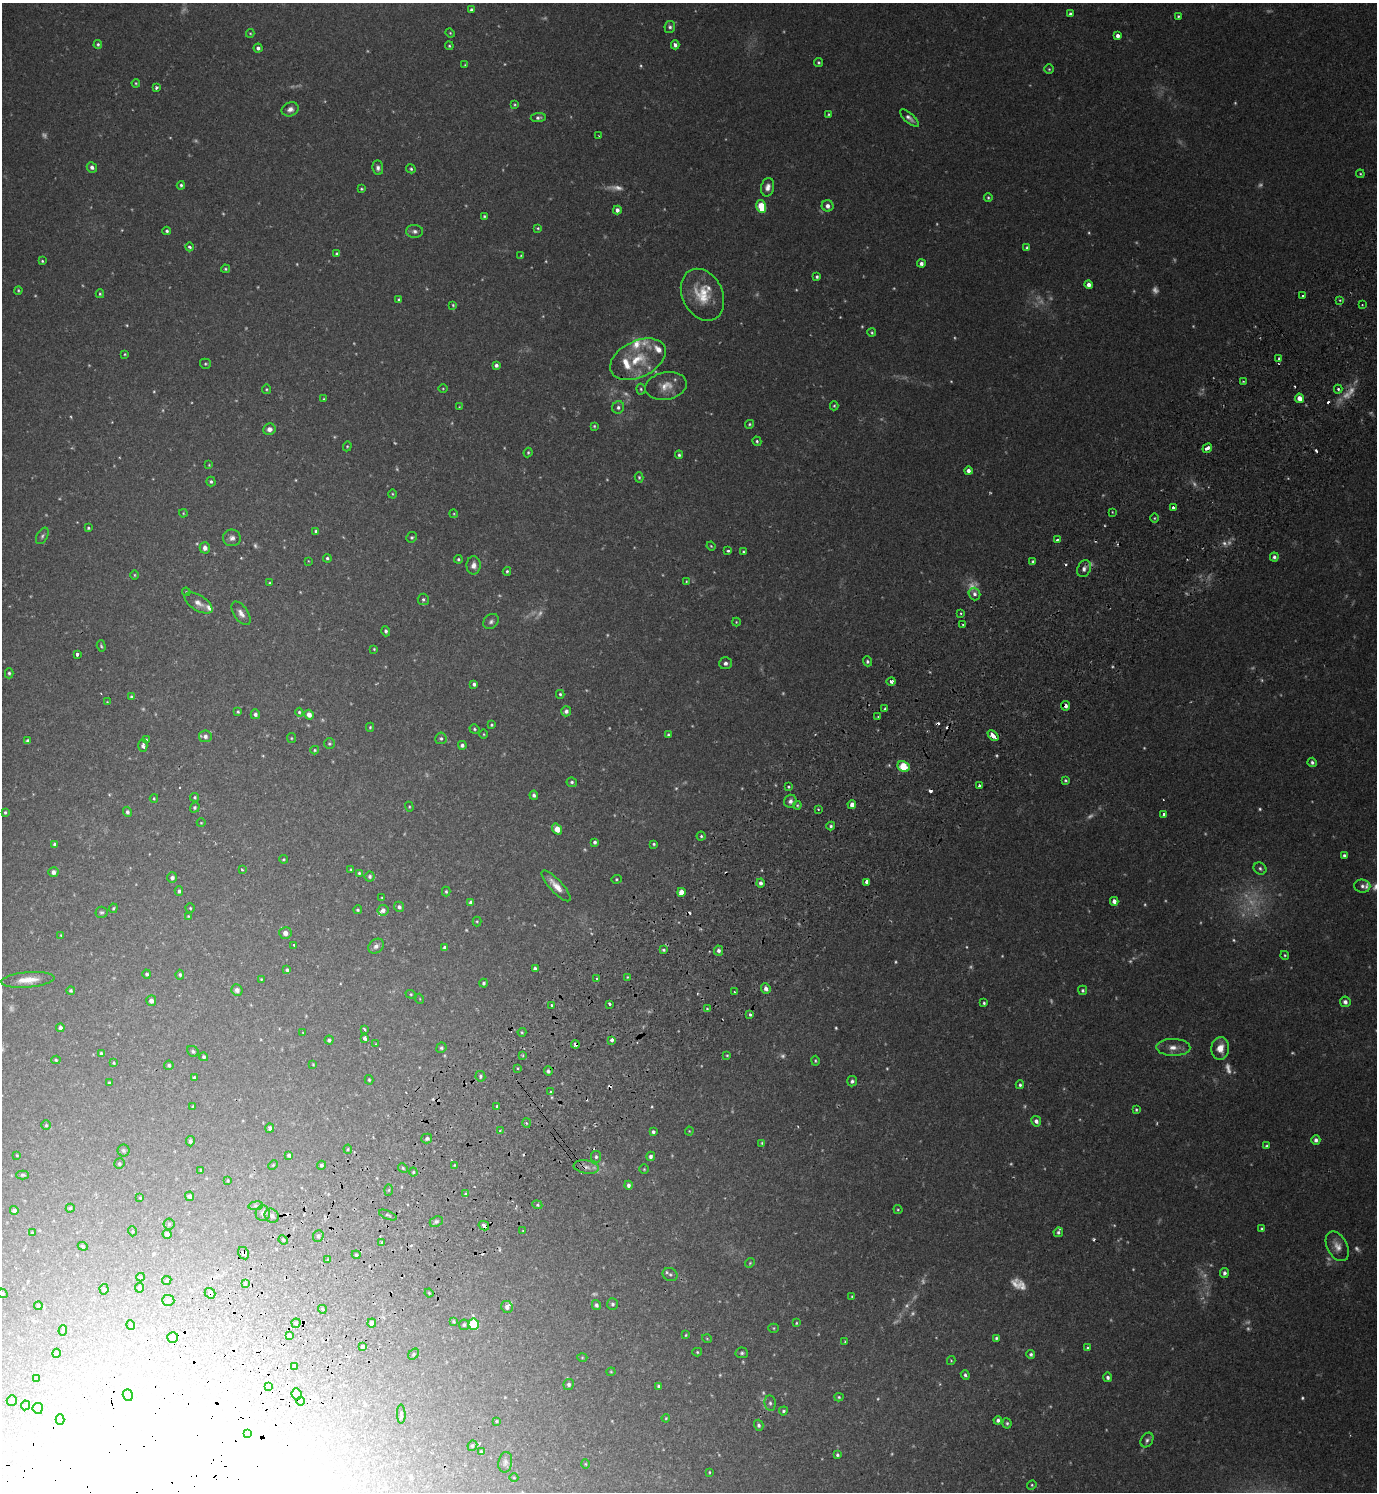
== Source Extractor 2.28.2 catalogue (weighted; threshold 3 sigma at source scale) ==
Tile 7 of 4 x 4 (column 3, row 2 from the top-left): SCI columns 2951-4325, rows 3030-4519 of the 6040 x 6056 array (HDU 1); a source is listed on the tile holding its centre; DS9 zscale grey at full resolution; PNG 1379 x 1494 px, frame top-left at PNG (2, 3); each listed source drawn as its Kron ellipse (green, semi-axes under 4 px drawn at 4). Shown black and unused: <1% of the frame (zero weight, under 2 of 3 exposures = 3% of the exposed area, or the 3 px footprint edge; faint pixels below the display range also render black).
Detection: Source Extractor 2.28.2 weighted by HDU 2 'WHT'; one run over the whole footprint, this tile lists its part. Background 0.0354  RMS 0.0034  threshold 0.0155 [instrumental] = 3 sigma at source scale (4.5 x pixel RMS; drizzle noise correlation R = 1.50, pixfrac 1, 0.05/0.05 arcsec/px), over >= 5 px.
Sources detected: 593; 147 too faint to see at this stretch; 12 inside a brighter object's white glare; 18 cosmic-ray / hot-pixel residue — neither listed nor drawn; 9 inside a brighter listed object's ellipse — not listed separately; the other 407 listed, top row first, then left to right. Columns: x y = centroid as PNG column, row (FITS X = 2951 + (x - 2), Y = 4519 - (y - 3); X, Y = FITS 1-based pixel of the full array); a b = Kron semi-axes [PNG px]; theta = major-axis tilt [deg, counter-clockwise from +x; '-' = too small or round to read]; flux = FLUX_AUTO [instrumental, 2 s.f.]
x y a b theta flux
471 10 4 4 - 0.9
1070 14 4 3 - 0.73
1178 16 3 3 - 0.42
670 27 6 5 - 0.84
250 33 4 4 - 0.34
450 33 5 4 - 0.35
1118 36 4 4 - 1.4
98 44 4 4 - 0.59
675 45 4 4 - 1.2
449 46 4 3 - 0.43
258 48 4 4 - 1
819 63 4 4 - 0.52
465 65 3 3 - 0.28
1049 69 4 4 - 0.42
136 83 4 3 - 0.38
156 87 3 3 - 0.97
515 104 4 4 - 0.39
290 109 9 7 21 1.7
829 114 4 3 - 0.37
538 117 7 4 9 1
909 118 12 5 -41 1.4
599 136 3 2 - 0.23
92 167 5 5 - 1.3
378 168 7 5 -82 1
411 169 5 4 - 0.54
1360 174 4 3 - 0.38
181 185 4 3 - 0.62
768 187 9 6 78 2
361 189 4 3 - 0.44
988 197 4 3 - 0.48
761 206 6 4 -76 11
828 206 6 5 - 1.5
617 210 4 4 - 1.4
484 216 4 3 - 0.44
538 228 4 3 - 0.42
167 231 4 4 - 0.69
415 231 8 6 -2 1.2
190 247 4 3 - 0.82
1027 248 4 3 - 0.71
337 254 4 4 - 0.56
521 256 4 3 - 0.3
42 261 4 3 - 0.45
921 263 4 4 - 1.2
225 269 4 4 - 0.49
817 277 4 4 - 0.66
1089 285 4 4 - 1.8
18 290 4 3 - 0.4
100 294 4 3 - 0.39
702 295 27 20 -63 11
1303 296 3 2 - 0.56
399 300 4 4 - 0.67
1340 300 4 3 - 0.35
1362 304 2 2 - 0.32
453 305 3 3 - 0.39
872 332 4 4 - 0.47
125 354 4 3 - 0.31
638 359 29 18 26 12
1279 359 3 3 - 0.8
205 364 5 5 - 0.53
496 365 4 4 - 1.1
1243 381 3 2 - 0.25
666 386 21 13 11 4.9
443 388 4 3 - 0.3
266 389 5 4 - 0.44
641 389 5 4 - 0.53
1338 389 4 4 - 0.59
1299 398 5 4 - 3.1
324 399 3 2 - 0.28
834 406 4 4 - 0.4
459 407 4 2 - 0.19
618 407 6 6 - 1
750 424 4 4 - 0.48
594 426 3 3 - 0.42
269 429 6 5 - 1.9
757 441 5 4 - 0.57
347 446 5 4 - 0.39
1207 448 5 3 - 2.4
528 452 5 3 - 0.45
679 455 4 4 - 0.58
209 465 4 2 - 0.27
968 471 4 4 - 1.4
639 477 5 4 - 0.5
211 482 5 4 - 0.64
392 494 4 4 - 0.35
1173 507 3 3 - 2
1112 512 3 2 - 0.27
183 513 4 4 - 0.3
454 514 4 3 - 0.33
1154 518 5 3 - 0.39
88 528 3 3 - 0.48
316 531 3 3 - 0.7
42 536 9 5 61 0.87
412 537 5 5 - 0.6
232 538 9 8 - 1.7
1057 540 4 3 - 0.91
711 546 4 3 - 0.36
205 548 6 5 - 1.9
728 551 3 3 - 0.5
743 552 4 3 - 0.42
1274 557 4 4 - 0.9
327 558 4 4 - 0.63
458 559 4 4 - 0.44
308 561 4 2 - 0.23
1033 561 3 3 - 0.55
474 565 9 7 89 2
1084 569 9 6 65 1.5
507 571 4 3 - 0.55
134 575 5 3 - 0.38
686 581 4 3 - 0.3
270 583 4 3 - 0.37
186 592 4 3 - 0.31
974 594 6 5 - 1.6
423 599 6 5 - 0.67
198 603 15 7 -32 2.5
241 613 13 7 -56 2.2
961 613 3 2 - 0.43
491 621 8 6 44 1.1
736 622 4 4 - 0.32
963 625 3 2 - 0.55
386 631 5 4 - 0.84
101 646 6 4 -73 0.5
374 649 3 3 - 0.32
77 654 3 3 - 2.3
867 661 5 4 - 0.72
725 663 6 6 - 1.6
9 673 5 4 - 0.59
891 681 5 4 - 0.81
474 684 4 3 - 1.1
560 694 4 3 - 0.51
131 697 4 4 - 0.51
107 702 3 3 - 0.27
1066 706 5 4 - 1.6
885 709 3 3 - 0.68
566 711 5 5 - 1.3
238 712 4 3 - 0.5
299 712 4 4 - 0.45
255 714 5 4 - 1
309 715 5 4 - 2.2
878 717 4 2 - 0.32
491 725 4 4 - 0.45
370 727 4 4 - 0.44
474 729 5 4 - 0.57
484 734 4 3 - 0.32
668 735 4 4 - 0.64
993 735 6 3 -44 3.3
205 736 6 6 - 1.5
291 738 5 4 - 0.41
441 738 6 5 - 0.77
146 740 4 3 - 0.36
28 741 4 4 - 1.1
329 744 5 5 - 0.55
462 745 4 4 - 0.98
143 746 6 4 -89 1.2
315 750 4 4 - 0.41
1312 762 4 4 - 0.84
903 766 6 5 - 14
1065 780 4 3 - 0.48
572 782 5 4 - 0.64
979 786 4 3 - 0.88
788 787 4 3 - 0.43
534 795 4 4 - 0.87
195 797 5 4 - 0.48
154 798 4 3 - 0.36
790 801 6 6 - 1.3
852 804 4 4 - 1.6
797 805 4 4 - 0.41
195 807 5 4 - 0.62
409 807 5 4 - 0.32
818 809 3 3 - 0.42
5 812 4 3 - 0.54
127 812 5 4 - 0.85
1164 814 4 3 - 1
201 823 4 3 - 0.28
831 826 4 4 - 0.69
557 829 6 4 -51 5.5
701 836 4 4 - 0.58
595 842 4 3 - 0.81
54 844 4 3 - 0.82
654 844 3 3 - 0.48
1344 856 4 3 - 0.75
283 859 4 3 - 0.36
242 869 3 3 - 0.58
351 869 3 3 - 0.3
1260 869 7 5 -34 0.79
53 872 5 5 - 1.4
359 873 4 4 - 0.48
370 876 5 5 - 0.83
172 878 5 5 - 1.2
616 879 5 4 - 0.42
867 882 4 3 - 7.3
760 883 4 4 - 1.1
556 886 20 6 -47 3.8
1362 886 8 6 -6 1.1
179 891 4 4 - 0.76
446 892 5 4 - 0.47
681 892 4 4 - 4.7
382 898 3 3 - 0.31
1114 901 4 4 - 1.6
471 902 4 4 - 1.1
399 907 5 5 - 0.94
113 908 5 3 - 0.41
190 908 4 4 - 0.42
358 910 4 4 - 0.54
383 910 5 5 - 1.5
101 912 6 5 - 0.68
188 916 4 3 - 0.32
477 921 5 4 - 0.39
285 933 6 6 - 1.5
61 935 3 3 - 0.3
294 945 3 3 - 0.81
376 946 8 6 41 1.3
445 947 4 4 - 0.96
663 950 4 3 - 0.57
719 951 5 4 - 1.1
1285 955 4 4 - 0.44
535 969 4 4 - 0.95
287 970 4 4 - 0.69
147 974 4 4 - 0.78
180 975 5 4 - 0.68
627 977 3 3 - 0.29
261 979 3 2 - 0.27
597 979 4 3 - 1.3
28 980 26 7 5 4.9
484 983 4 4 - 0.62
766 989 5 4 - 1.5
71 990 4 4 - 0.6
237 990 6 5 - 1.4
1083 990 4 4 - 0.63
734 991 3 2 - 0.33
411 994 5 4 - 0.43
420 999 5 3 - 0.26
151 1001 5 5 - 1.7
1345 1002 5 5 - 1.3
984 1003 4 3 - 0.56
610 1004 4 3 - 1.4
552 1005 3 3 - 0.67
707 1009 4 4 - 0.43
750 1015 3 3 - 0.68
60 1028 4 4 - 1.1
364 1029 4 3 - 1.7
522 1032 4 4 - 0.42
303 1033 3 3 - 0.24
365 1038 3 3 - 5.2
329 1040 4 4 - 0.88
611 1040 3 3 - 3.4
376 1044 2 2 - 0.31
575 1044 4 4 - 1.7
1173 1047 17 8 -1 3.2
441 1048 5 5 - 0.6
1220 1048 11 9 87 4.5
193 1051 6 5 - 0.65
101 1053 4 3 - 0.57
523 1055 4 3 - 0.45
727 1055 4 3 - 0.36
204 1057 4 4 - 0.66
56 1060 4 4 - 0.44
815 1061 5 4 - 0.44
114 1063 3 3 - 0.4
313 1064 3 3 - 0.27
169 1065 5 4 - 0.75
517 1068 4 3 - 0.4
548 1071 5 4 - 0.86
480 1076 5 5 - 0.72
194 1078 4 3 - 0.68
369 1080 5 4 - 0.46
852 1081 5 5 - 0.89
109 1083 3 3 - 0.51
1020 1085 4 4 - 0.69
551 1092 3 3 - 3.9
193 1106 3 2 - 0.3
497 1106 3 3 - 1.7
1136 1110 4 3 - 0.46
1036 1121 5 5 - 1.4
526 1123 5 3 - 0.41
46 1125 4 4 - 0.43
270 1128 4 4 - 1
500 1131 3 3 - 0.33
689 1131 4 4 - 0.34
653 1132 4 3 - 0.84
427 1139 5 5 - 0.83
1316 1140 4 4 - 1.3
190 1141 5 4 - 0.92
762 1143 4 4 - 0.42
1266 1146 4 4 - 0.58
348 1149 4 4 - 0.4
123 1150 6 6 - 0.59
17 1155 3 2 - 0.26
289 1155 4 3 - 0.8
651 1156 5 4 - 1
596 1157 6 5 - 0.78
119 1164 5 5 - 0.6
273 1165 5 3 - 0.36
321 1165 4 4 - 0.67
454 1165 3 3 - 0.32
586 1167 13 6 -9 2.1
403 1168 5 4 - 0.5
644 1169 5 5 - 0.4
201 1170 4 3 - 0.52
413 1172 4 4 - 0.45
23 1175 6 4 -1 0.58
228 1181 3 2 - 0.32
628 1185 4 3 - 1
389 1190 5 4 - 0.38
466 1194 4 4 - 0.55
190 1196 5 4 - 0.99
140 1198 4 3 - 0.24
537 1205 5 4 - 0.53
256 1206 7 4 8 0.61
70 1208 4 4 - 0.45
14 1210 4 4 - 1.3
898 1210 5 4 - 0.39
263 1213 8 7 - 1.6
388 1215 9 3 -23 0.44
272 1216 7 6 - 0.93
436 1222 7 5 25 0.72
169 1224 5 5 - 0.5
484 1226 5 4 - 1.7
1262 1229 4 3 - 0.54
132 1231 5 3 - 0.32
523 1231 3 3 - 0.44
1058 1232 5 4 - 0.73
32 1233 3 3 - 0.37
167 1234 4 4 - 1.1
318 1236 6 5 - 0.9
283 1240 5 4 - 0.47
382 1243 4 3 - 0.82
83 1246 5 4 - 0.43
1337 1246 16 10 -62 3.1
244 1253 6 5 - 0.94
356 1255 4 4 - 0.42
328 1260 3 3 - 0.4
750 1263 5 4 - 0.44
1224 1273 5 4 - 1.1
670 1274 7 6 - 0.81
141 1277 4 3 - 0.38
167 1281 5 4 - 0.52
245 1283 3 3 - 0.34
140 1288 5 4 - 0.79
104 1289 5 4 - 0.57
2 1293 5 4 - 0.45
210 1293 5 5 - 0.9
429 1293 4 3 - 0.35
852 1297 4 3 - 0.34
168 1300 6 5 - 1.1
613 1304 6 5 - 0.82
596 1305 5 4 - 0.93
38 1306 4 4 - 0.6
507 1307 6 5 - 1.2
322 1309 4 3 - 0.67
454 1321 4 4 - 0.47
296 1323 4 4 - 0.51
372 1323 4 4 - 1.6
796 1323 4 4 - 0.33
474 1324 5 5 - 24
131 1325 5 3 - 0.29
464 1325 5 5 - 0.67
774 1328 5 4 - 0.4
63 1330 5 4 - 0.44
686 1335 3 3 - 0.34
289 1336 4 4 - 0.61
173 1337 5 5 - 0.76
996 1338 4 3 - 0.61
707 1339 5 3 - 0.3
845 1342 3 3 - 0.29
363 1346 4 3 - 0.68
1088 1348 4 3 - 0.68
697 1352 5 4 - 0.45
56 1353 4 4 - 0.49
742 1353 6 5 - 0.68
414 1354 6 4 44 0.55
1031 1354 4 4 - 0.76
582 1358 5 3 - 0.33
951 1361 4 4 - 0.37
295 1366 3 3 - 0.63
611 1372 4 4 - 0.35
965 1375 5 4 - 0.79
1108 1377 5 4 - 0.98
36 1378 4 3 - 0.43
569 1384 5 5 - 0.89
659 1386 4 3 - 0.82
268 1387 4 3 - 0.96
297 1394 6 5 - 1
128 1395 6 5 - 1
839 1397 4 4 - 0.45
12 1400 5 5 - 0.69
301 1401 4 3 - 0.59
770 1403 8 5 -81 0.98
25 1405 5 4 - 0.5
38 1408 5 5 - 0.73
783 1411 4 4 - 0.61
401 1414 9 3 -90 0.6
666 1418 4 3 - 0.3
60 1420 5 4 - 0.49
998 1420 4 4 - 1.1
497 1421 3 2 - 0.35
1007 1423 5 4 - 0.64
759 1425 5 4 - 0.88
248 1434 4 3 - 1.4
1147 1440 8 6 57 0.95
472 1446 5 4 - 0.54
481 1452 4 3 - 0.79
837 1455 4 4 - 0.66
505 1462 10 7 80 1.1
585 1464 4 4 - 0.35
709 1472 3 3 - 0.3
514 1478 4 3 - 0.27
1032 1485 5 4 - 0.43
Overlapping masked pixels (flux is a lower limit): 8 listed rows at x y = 1066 706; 867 882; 575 1044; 548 1071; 586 1167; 484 1226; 244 1253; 210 1293
Isophote crosses this tile's border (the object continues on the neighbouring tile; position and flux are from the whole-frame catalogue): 1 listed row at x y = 2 1293